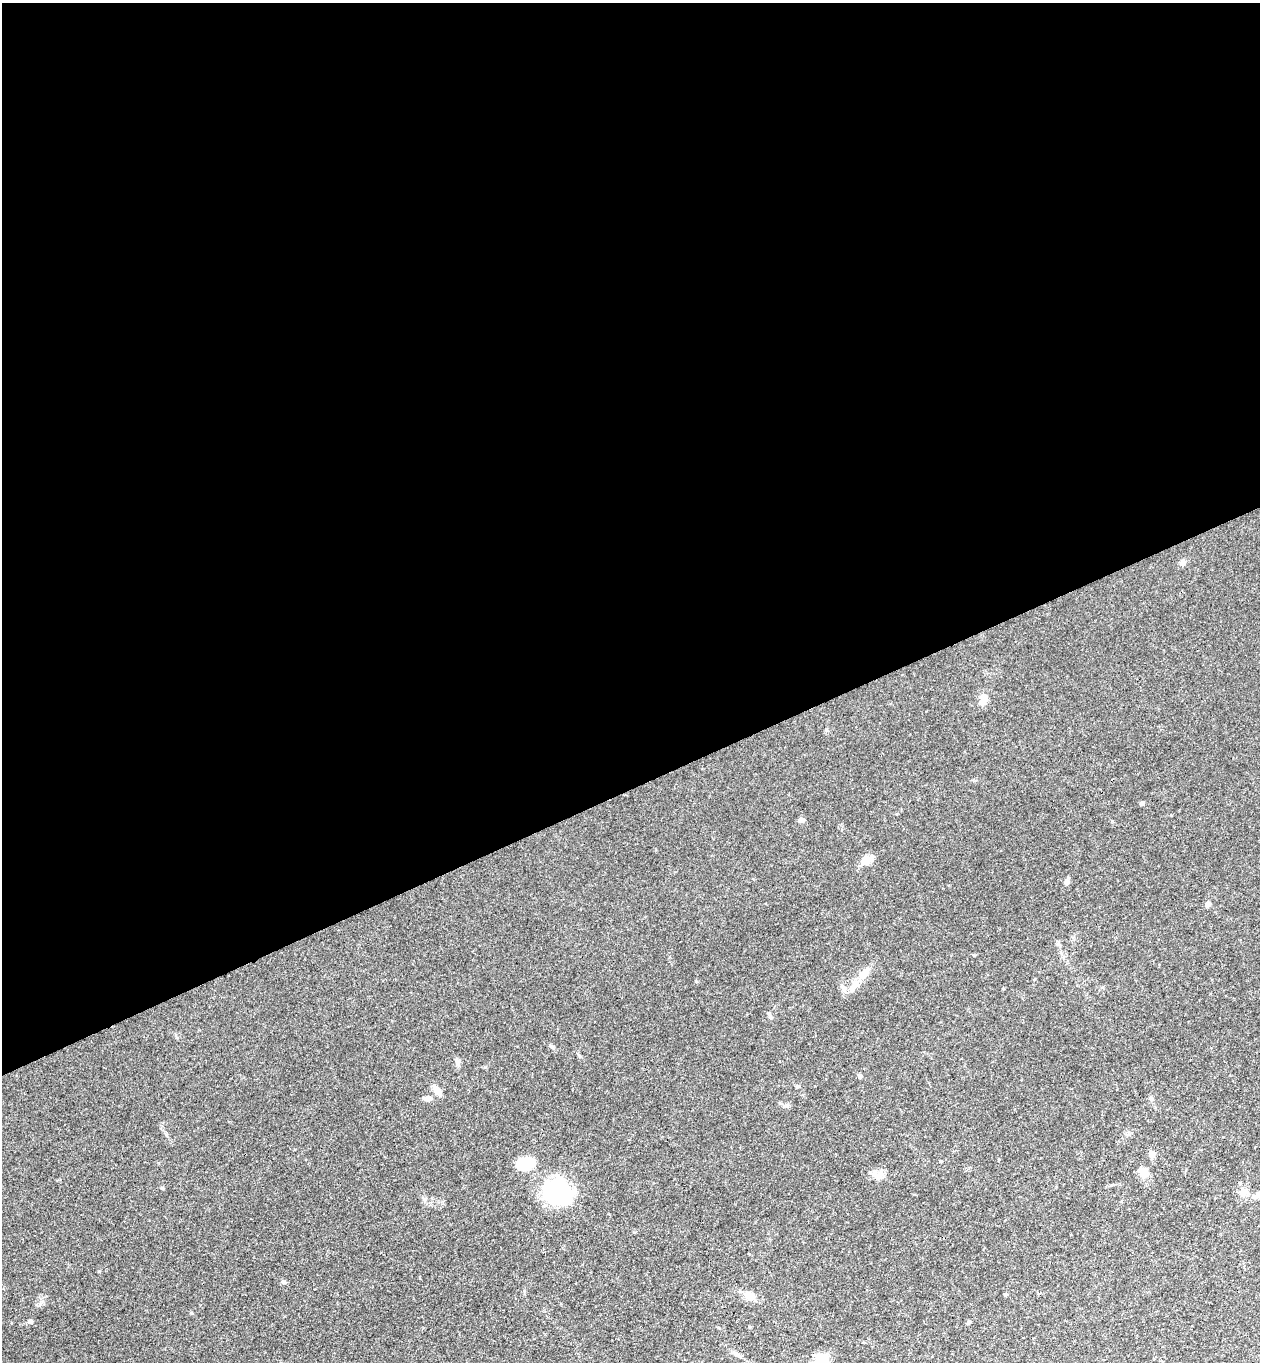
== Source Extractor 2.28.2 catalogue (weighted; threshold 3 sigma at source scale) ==
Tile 2 of 4 x 4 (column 2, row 1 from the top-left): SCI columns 1559-2816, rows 4135-5494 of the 5504 x 5548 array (HDU 1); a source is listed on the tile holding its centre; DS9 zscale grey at full resolution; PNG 1262 x 1364 px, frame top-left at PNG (2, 3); no overlay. Shown black and unused: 58% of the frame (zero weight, under 3 of 4 exposures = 5% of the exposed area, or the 3 px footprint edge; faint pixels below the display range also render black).
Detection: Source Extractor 2.28.2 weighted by HDU 2 'WHT'; one run over the whole footprint, this tile lists its part. Background 0.0936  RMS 0.0064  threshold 0.0286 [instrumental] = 3 sigma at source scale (4.5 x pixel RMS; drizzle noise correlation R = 1.50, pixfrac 1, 0.05/0.05 arcsec/px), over >= 5 px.
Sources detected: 37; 3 inside a brighter object's white glare — not listed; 1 inside a brighter listed object's ellipse — not listed separately; the other 33 listed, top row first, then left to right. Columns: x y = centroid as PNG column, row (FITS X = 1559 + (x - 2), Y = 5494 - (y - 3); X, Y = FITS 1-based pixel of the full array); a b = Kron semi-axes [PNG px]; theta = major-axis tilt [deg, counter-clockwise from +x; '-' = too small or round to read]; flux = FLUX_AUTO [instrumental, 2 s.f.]
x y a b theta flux
1183 562 8 7 - 2
983 700 14 8 74 6
1142 803 6 5 - 1
802 820 7 5 -2 2.1
867 860 19 9 23 5.9
1067 882 9 5 66 1.6
1208 904 8 6 70 2.1
1058 944 6 5 - 1.1
863 975 18 9 48 7
843 988 9 5 -74 2.1
770 1016 7 4 -71 1.1
551 1046 7 5 -38 1.3
457 1062 9 6 -82 2.1
859 1076 7 5 -27 1.1
798 1086 6 4 14 0.97
437 1091 10 6 -55 6
1151 1098 6 4 72 1
428 1099 11 5 -1 2.8
786 1106 7 4 -1 1.3
1152 1154 10 7 -68 3.1
526 1163 23 12 10 18
1143 1171 14 10 -31 5.9
878 1175 15 11 -3 5.1
162 1188 4 4 - 0.67
557 1192 39 20 -20 41
1243 1193 11 9 -55 4
424 1199 6 5 - 1.2
284 1282 6 5 - 1.1
1005 1294 5 4 - 0.85
749 1295 13 9 -33 5.6
30 1321 6 5 - 1.4
969 1322 7 4 52 0.86
821 1360 8 7 - 27
Isophote crosses this tile's border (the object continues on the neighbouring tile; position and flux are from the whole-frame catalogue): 1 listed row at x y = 821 1360
Unlisted compact peaks at least as high as the median listed source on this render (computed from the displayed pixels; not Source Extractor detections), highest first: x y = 191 1313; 99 1271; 485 1067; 696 981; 40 1304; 1112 821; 974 955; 166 1134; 580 1056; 1035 979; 634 1232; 826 729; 999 1159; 524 1291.